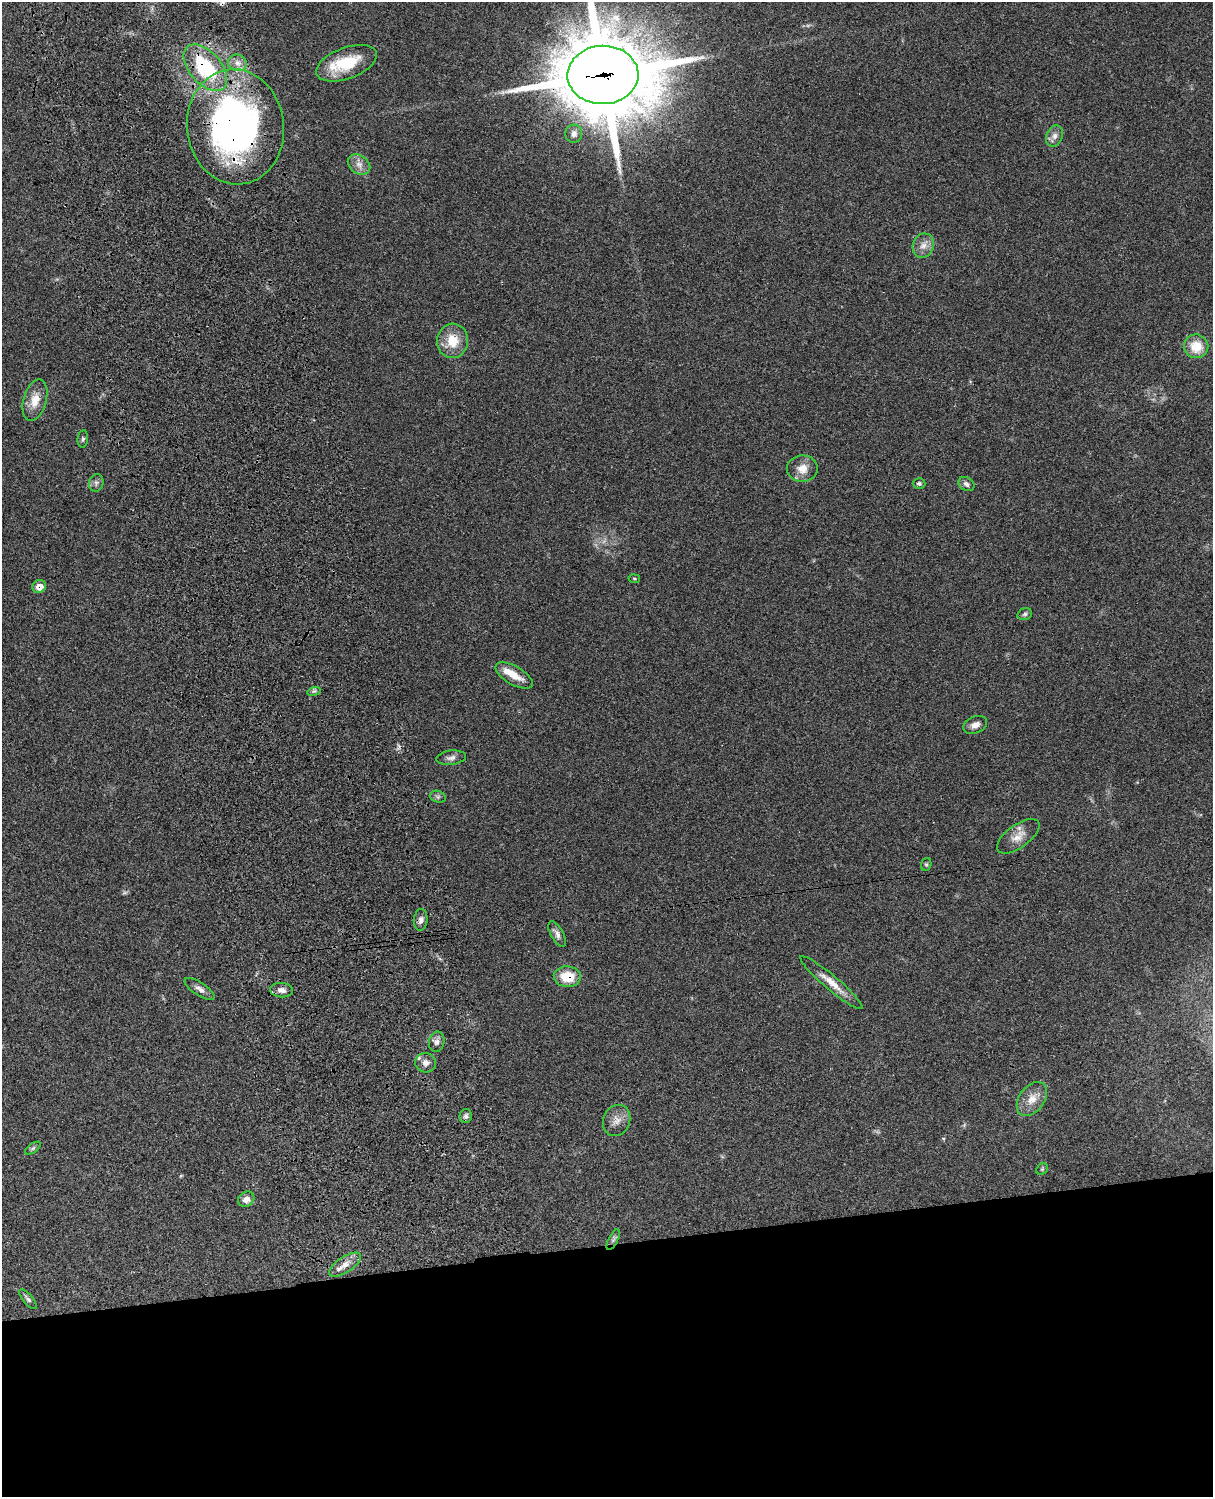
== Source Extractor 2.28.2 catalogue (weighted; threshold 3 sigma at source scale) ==
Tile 11 of 4 x 3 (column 3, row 3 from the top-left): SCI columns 2544-3754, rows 278-1772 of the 5083 x 4923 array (HDU 1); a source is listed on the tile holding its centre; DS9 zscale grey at full resolution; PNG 1215 x 1499 px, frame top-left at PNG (2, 2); each listed source drawn as its Kron ellipse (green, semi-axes under 4 px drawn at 4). Shown black and unused: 17% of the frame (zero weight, under 3 of 4 exposures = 6% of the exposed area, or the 3 px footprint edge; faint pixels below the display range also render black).
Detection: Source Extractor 2.28.2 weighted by HDU 2 'WHT'; one run over the whole footprint, this tile lists its part. Background 0.0952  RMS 0.0063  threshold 0.0283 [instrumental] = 3 sigma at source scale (4.5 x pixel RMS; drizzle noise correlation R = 1.50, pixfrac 1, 0.05/0.05 arcsec/px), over >= 5 px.
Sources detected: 48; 1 too faint to see at this stretch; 1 cosmic-ray / hot-pixel residue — neither listed nor drawn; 2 inside a brighter listed object's ellipse — not listed separately; the other 44 listed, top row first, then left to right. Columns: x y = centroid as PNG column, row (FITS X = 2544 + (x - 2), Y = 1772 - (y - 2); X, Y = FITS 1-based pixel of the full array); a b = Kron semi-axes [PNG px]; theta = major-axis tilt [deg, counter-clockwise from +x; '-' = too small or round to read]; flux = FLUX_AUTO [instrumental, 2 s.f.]
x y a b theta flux
237 63 9 8 - 4
347 63 32 15 20 24
205 68 27 16 -49 46
603 75 35 29 2 8100
235 127 58 48 -83 270
574 134 9 8 - 3.5
1055 136 11 8 67 3.2
359 164 12 9 -35 4.2
923 246 12 10 70 4.9
452 341 17 15 86 14
1196 346 12 12 - 13
35 400 21 11 74 9.1
83 439 9 5 84 1.3
802 469 15 13 1 7.4
96 483 9 7 74 2
919 483 6 5 - 1.2
966 484 8 6 -34 2.1
634 579 6 3 -9 0.68
39 586 7 6 - 5.8
1025 614 7 5 17 1.3
514 676 21 9 -30 8.7
314 691 6 4 17 1.1
975 725 12 8 23 3.6
451 758 15 7 8 2.9
438 797 8 5 -18 1.4
1018 836 25 11 36 7.4
926 864 6 5 - 0.94
421 920 11 7 84 2.8
557 934 14 6 -61 2.8
567 977 13 10 -3 15
831 983 40 7 -40 8.8
199 989 17 6 -34 3.2
281 990 11 7 -4 3.2
437 1042 10 7 77 2.8
425 1063 10 9 - 4.2
1032 1099 19 12 54 8.3
466 1116 7 6 - 1.8
617 1120 16 13 68 5.8
33 1148 9 4 36 1.3
1042 1169 6 5 - 0.91
246 1199 8 7 - 4.8
613 1239 11 4 63 1.5
345 1265 18 8 33 5.2
28 1299 12 5 -50 1.8
Overlapping masked pixels (flux is a lower limit): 6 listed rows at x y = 205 68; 603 75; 235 127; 39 586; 567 977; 425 1063
Isophote crosses this tile's border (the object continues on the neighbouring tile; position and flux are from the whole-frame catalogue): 1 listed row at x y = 603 75